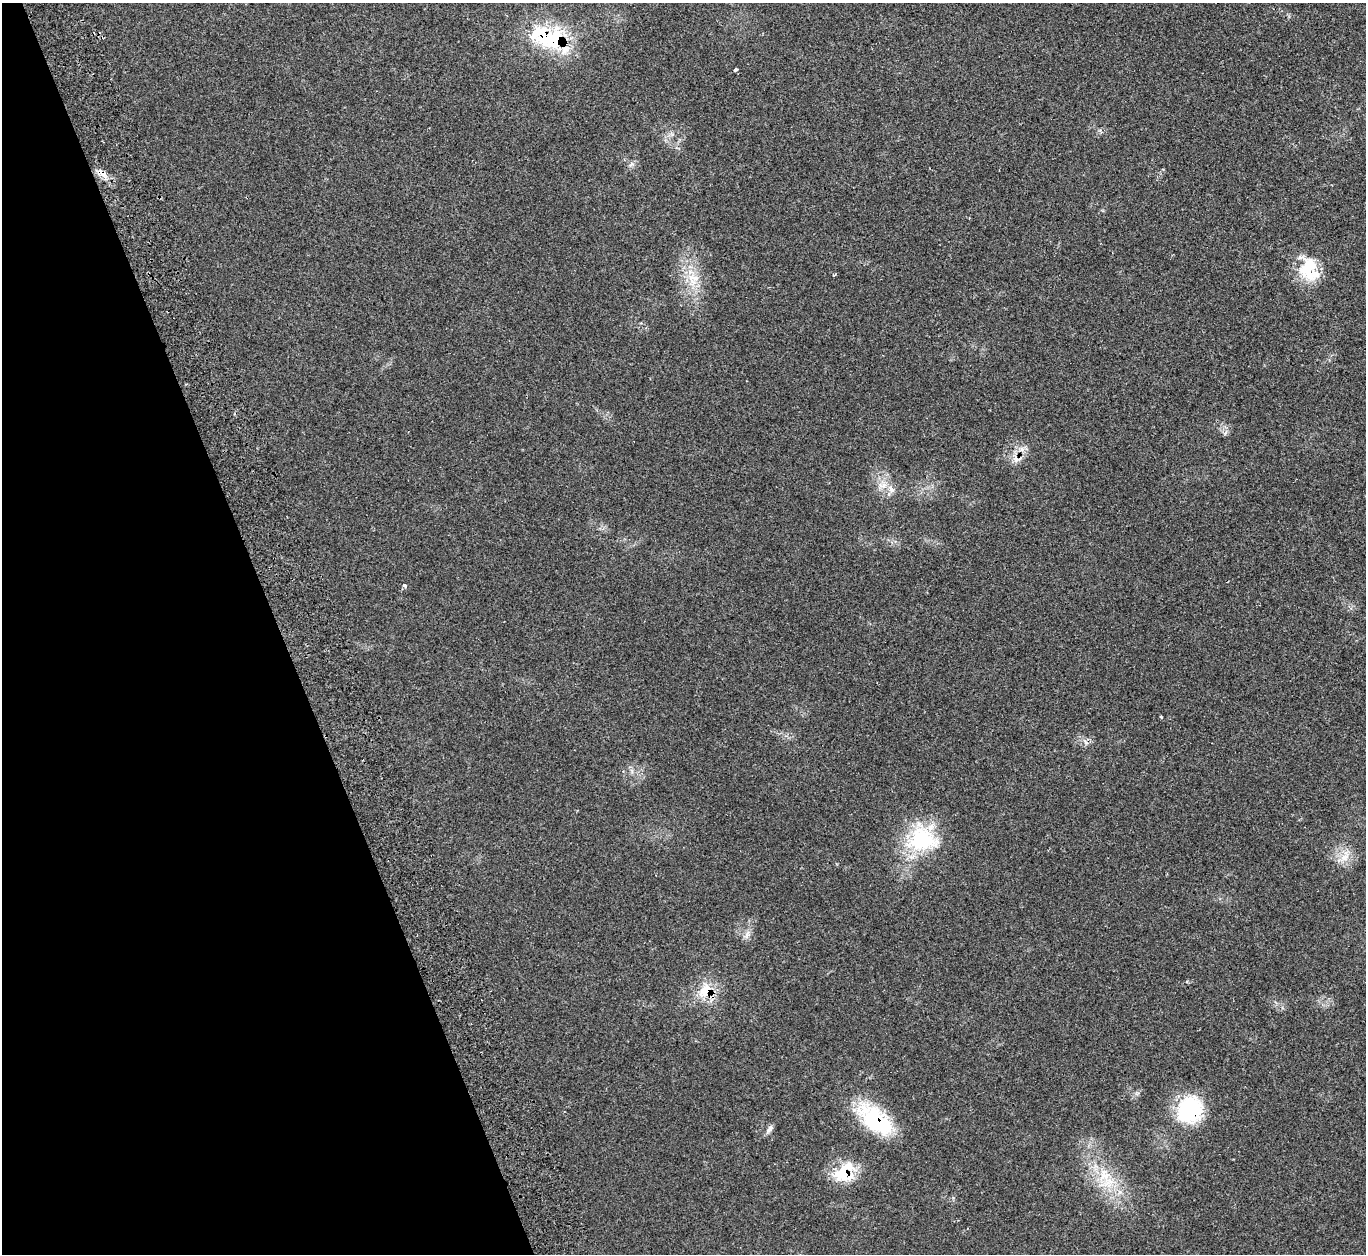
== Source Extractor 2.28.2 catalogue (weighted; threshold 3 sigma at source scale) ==
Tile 5 of 4 x 4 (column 1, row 2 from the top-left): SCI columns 66-1429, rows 2691-3942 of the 5583 x 5512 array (HDU 1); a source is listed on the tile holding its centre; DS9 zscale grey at full resolution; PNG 1368 x 1256 px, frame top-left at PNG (2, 3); no overlay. Shown black and unused: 20% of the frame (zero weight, under 2 of 3 exposures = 4% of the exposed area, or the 3 px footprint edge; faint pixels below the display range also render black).
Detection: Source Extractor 2.28.2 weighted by HDU 2 'WHT'; one run over the whole footprint, this tile lists its part. Background 0.11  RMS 0.0081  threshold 0.0363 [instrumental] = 3 sigma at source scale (4.5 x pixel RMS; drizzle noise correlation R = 1.50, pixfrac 1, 0.05/0.05 arcsec/px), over >= 5 px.
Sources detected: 26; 1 inside a brighter object's white glare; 1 cosmic-ray / hot-pixel residue — not listed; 3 inside a brighter listed object's ellipse — not listed separately; the other 21 listed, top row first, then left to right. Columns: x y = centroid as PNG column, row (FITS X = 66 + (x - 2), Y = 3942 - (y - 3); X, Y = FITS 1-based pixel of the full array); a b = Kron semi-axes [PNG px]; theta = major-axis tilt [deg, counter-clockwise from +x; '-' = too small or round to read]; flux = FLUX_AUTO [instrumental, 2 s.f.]
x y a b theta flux
542 35 34 27 -39 51
736 70 4 3 - 2.7
631 164 8 4 44 2
102 173 17 8 -31 7
1308 267 33 21 -88 33
693 279 17 16 - 16
1225 433 8 5 59 1.9
1021 449 8 6 44 3.2
1015 458 17 5 -70 4.7
883 485 15 9 1 7.4
404 586 5 4 - 2.2
1161 717 5 3 - 0.78
922 839 42 36 -7 61
1345 857 16 11 48 10
747 935 13 5 67 3.7
705 990 22 13 57 19
1189 1110 31 28 66 60
875 1119 46 23 -41 67
770 1129 13 6 60 3.1
844 1175 36 18 11 25
1104 1175 34 15 77 25
Overlapping masked pixels (flux is a lower limit): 7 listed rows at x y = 542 35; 102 173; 1015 458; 705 990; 1189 1110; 875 1119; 844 1175